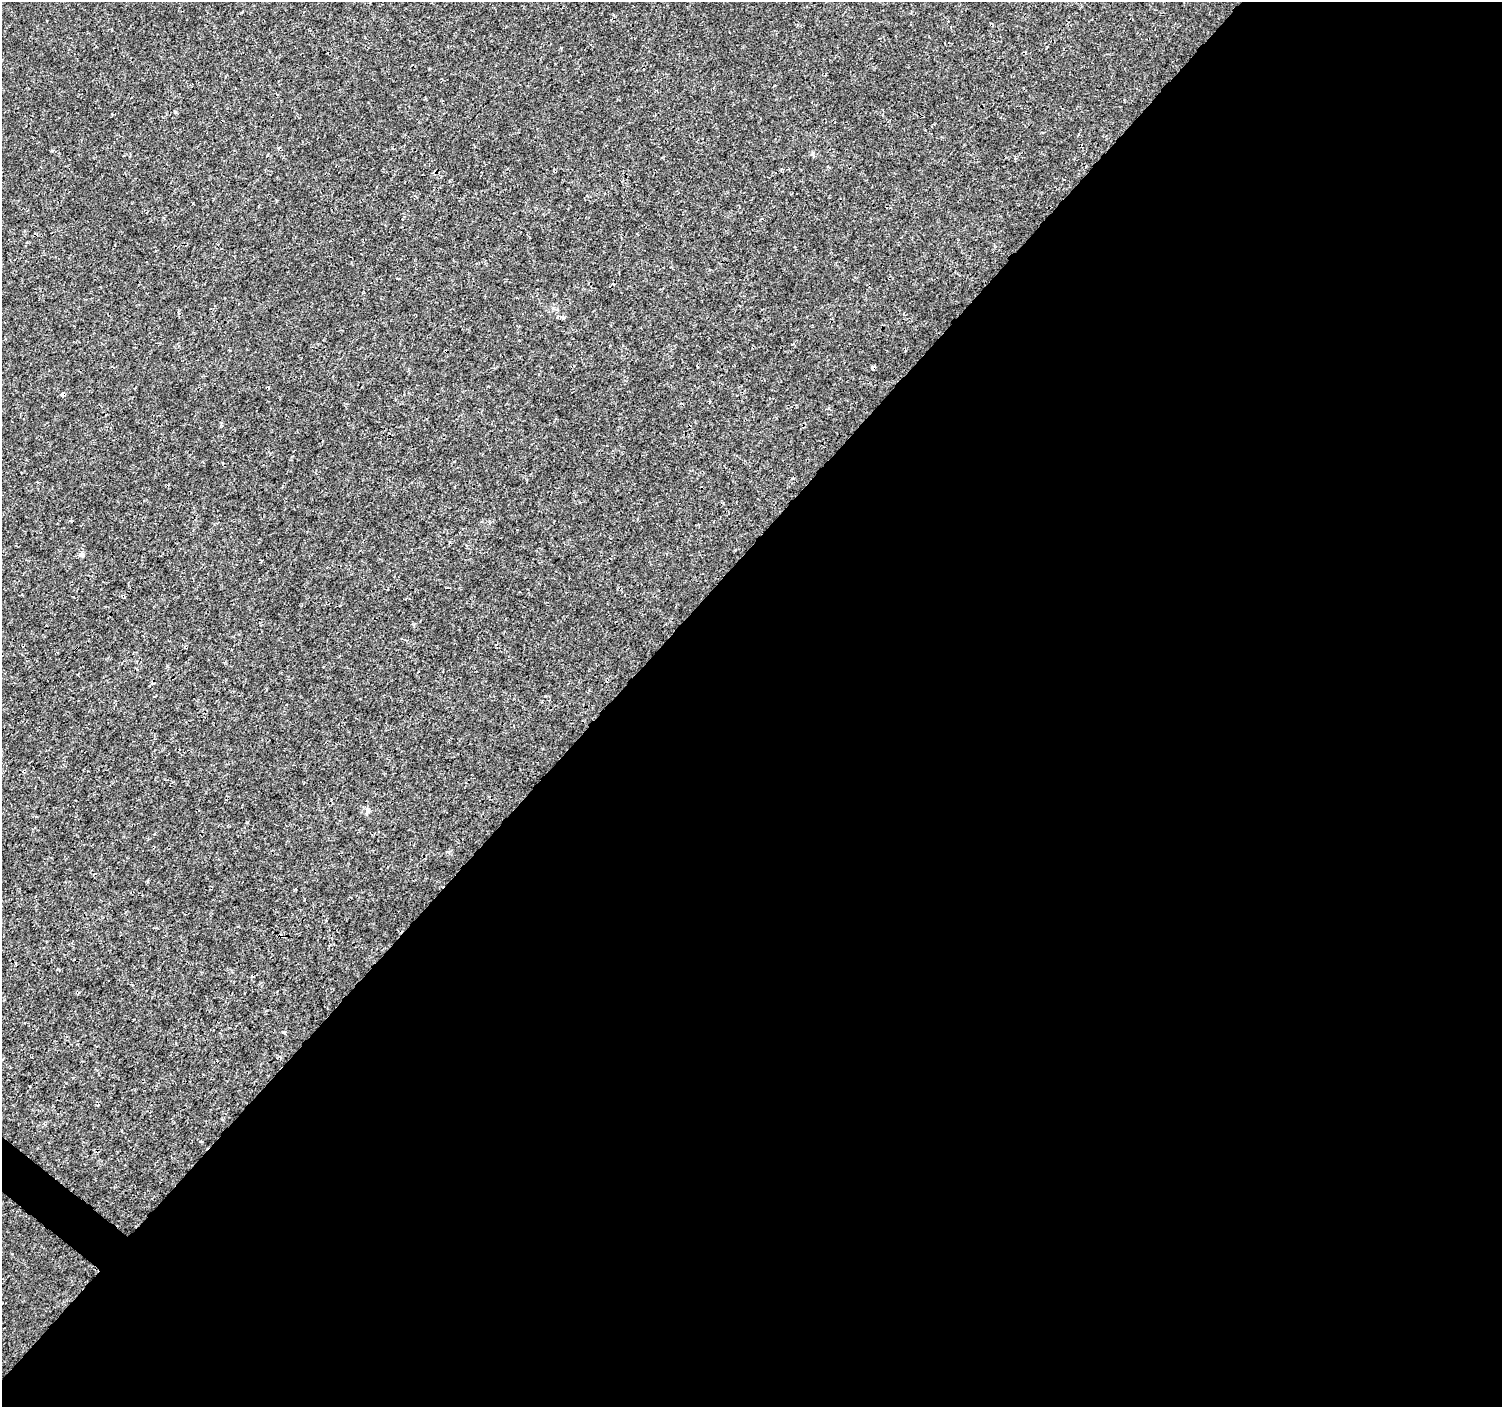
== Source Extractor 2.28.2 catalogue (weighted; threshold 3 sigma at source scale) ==
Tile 12 of 4 x 4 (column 4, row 3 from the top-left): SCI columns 4502-6001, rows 1576-2980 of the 6008 x 6026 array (HDU 1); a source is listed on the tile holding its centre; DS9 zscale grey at full resolution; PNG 1504 x 1409 px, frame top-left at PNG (2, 2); no overlay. Shown black and unused: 60% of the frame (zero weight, under 3 of 4 exposures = <1% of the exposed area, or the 3 px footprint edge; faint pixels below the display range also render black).
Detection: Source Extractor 2.28.2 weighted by HDU 2 'WHT'; one run over the whole footprint, this tile lists its part. Background 9.38e-04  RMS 9.4e-04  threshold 0.00421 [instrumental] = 3 sigma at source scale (4.5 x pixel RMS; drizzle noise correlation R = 1.50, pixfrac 1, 0.0396/0.0396 arcsec/px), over >= 5 px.
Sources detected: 5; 1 cosmic-ray / hot-pixel residue — not listed; the other 4 listed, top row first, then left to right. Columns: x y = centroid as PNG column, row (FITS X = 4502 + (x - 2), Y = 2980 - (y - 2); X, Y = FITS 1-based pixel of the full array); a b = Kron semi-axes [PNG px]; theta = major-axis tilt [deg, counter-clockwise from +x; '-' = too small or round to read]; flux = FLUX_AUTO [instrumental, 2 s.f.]
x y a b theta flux
563 317 5 5 - 0.18
873 368 4 4 - 0.3
82 555 7 6 - 0.28
368 810 6 5 - 0.18
Overlapping masked pixels (flux is a lower limit): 1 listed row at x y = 873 368